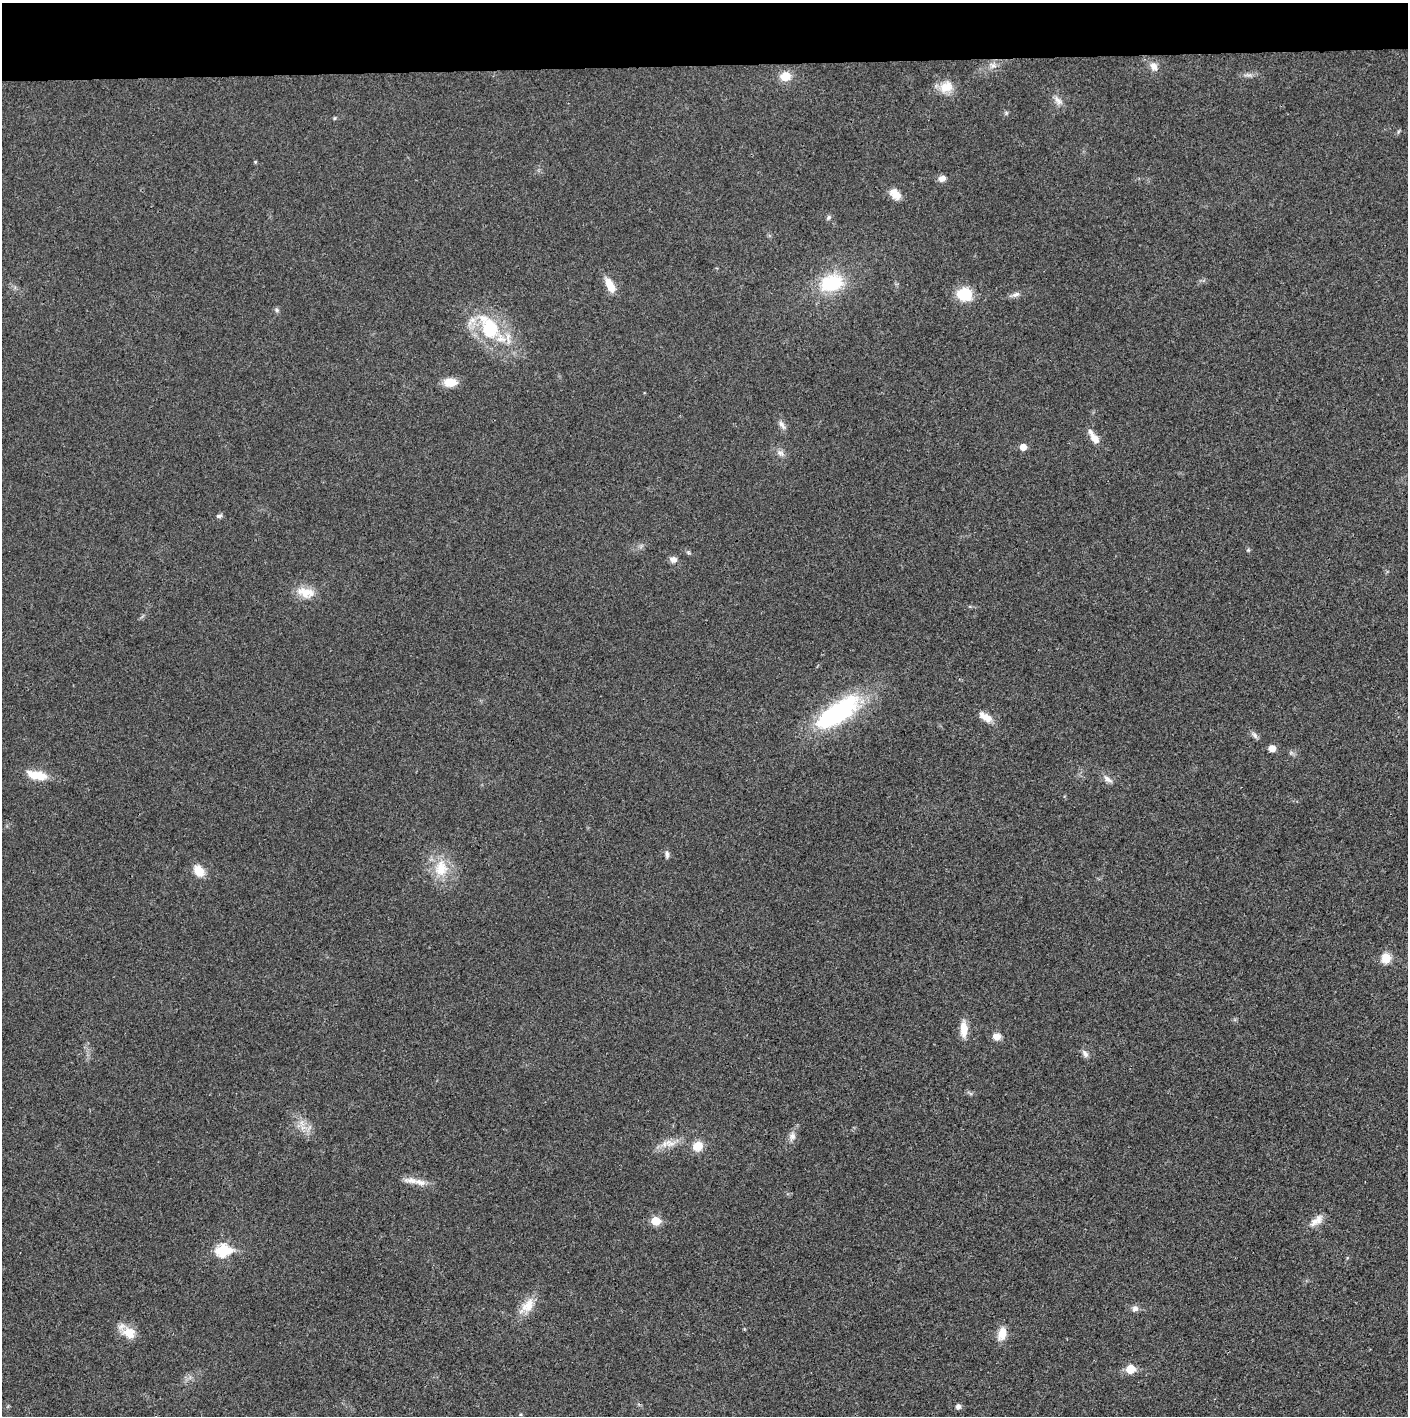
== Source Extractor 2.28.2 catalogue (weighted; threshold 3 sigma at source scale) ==
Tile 2 of 3 x 3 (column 2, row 1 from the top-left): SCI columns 1423-2828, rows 2834-4247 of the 4234 x 4247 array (HDU 1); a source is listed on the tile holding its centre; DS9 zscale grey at full resolution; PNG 1410 x 1418 px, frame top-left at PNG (2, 3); no overlay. Shown black and unused: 4% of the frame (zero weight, under 3 of 4 exposures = <1% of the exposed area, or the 3 px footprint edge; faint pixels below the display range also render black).
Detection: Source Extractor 2.28.2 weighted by HDU 2 'WHT'; one run over the whole footprint, this tile lists its part. Background 0.0193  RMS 0.005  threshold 0.0224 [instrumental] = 3 sigma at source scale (4.5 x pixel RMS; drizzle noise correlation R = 1.50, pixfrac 1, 0.05/0.05 arcsec/px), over >= 5 px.
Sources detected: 53; all 53 listed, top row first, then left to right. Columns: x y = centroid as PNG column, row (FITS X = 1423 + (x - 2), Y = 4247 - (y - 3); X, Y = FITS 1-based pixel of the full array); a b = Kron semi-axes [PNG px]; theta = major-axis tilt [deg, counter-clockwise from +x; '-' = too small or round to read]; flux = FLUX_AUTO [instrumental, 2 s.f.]
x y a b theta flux
993 65 10 8 -8 2.6
1154 66 12 9 -62 3.6
1248 75 12 3 -5 1.6
785 76 12 10 6 7
946 87 19 14 24 7.6
1058 100 15 8 -48 3.1
335 118 5 3 - 0.53
255 162 4 3 - 0.5
942 178 9 7 21 2.8
895 194 15 10 -43 5.1
829 217 6 6 - 1.1
831 283 22 16 15 31
610 285 19 9 -64 6.9
965 294 17 15 -10 13
1016 294 12 6 25 2
276 310 7 5 -23 0.99
489 327 37 22 -63 33
450 382 13 9 0 8.4
782 425 14 6 -57 2.2
1094 437 20 7 -57 5.3
1023 447 5 5 - 5.8
781 453 11 8 -29 2.3
219 516 8 5 2 1.1
1248 550 5 4 - 0.61
673 559 8 7 - 2.6
306 593 25 13 -13 8.6
838 712 55 20 34 68
985 717 19 8 -33 5
1255 735 10 6 -46 1.6
1272 748 6 5 - 4.9
37 775 23 9 -13 11
1108 779 14 7 -35 2.6
667 854 10 5 -89 1.4
441 868 25 18 84 14
199 871 13 10 -54 7.7
1386 958 12 10 82 6.4
964 1029 21 8 -89 6.4
997 1036 9 8 - 3.8
1085 1053 11 7 -59 2
302 1123 12 5 -63 3
792 1136 13 8 72 2.8
669 1143 17 10 -10 5
698 1146 11 10 - 7.1
420 1182 21 9 -14 5.5
655 1221 6 5 - 14
1316 1221 23 10 39 4.9
223 1250 7 6 - 52
527 1306 25 13 46 8.6
1135 1309 9 8 - 2
129 1333 17 14 -24 8.1
1002 1334 17 10 73 6.3
1130 1369 6 6 - 13
958 1406 5 5 - 2